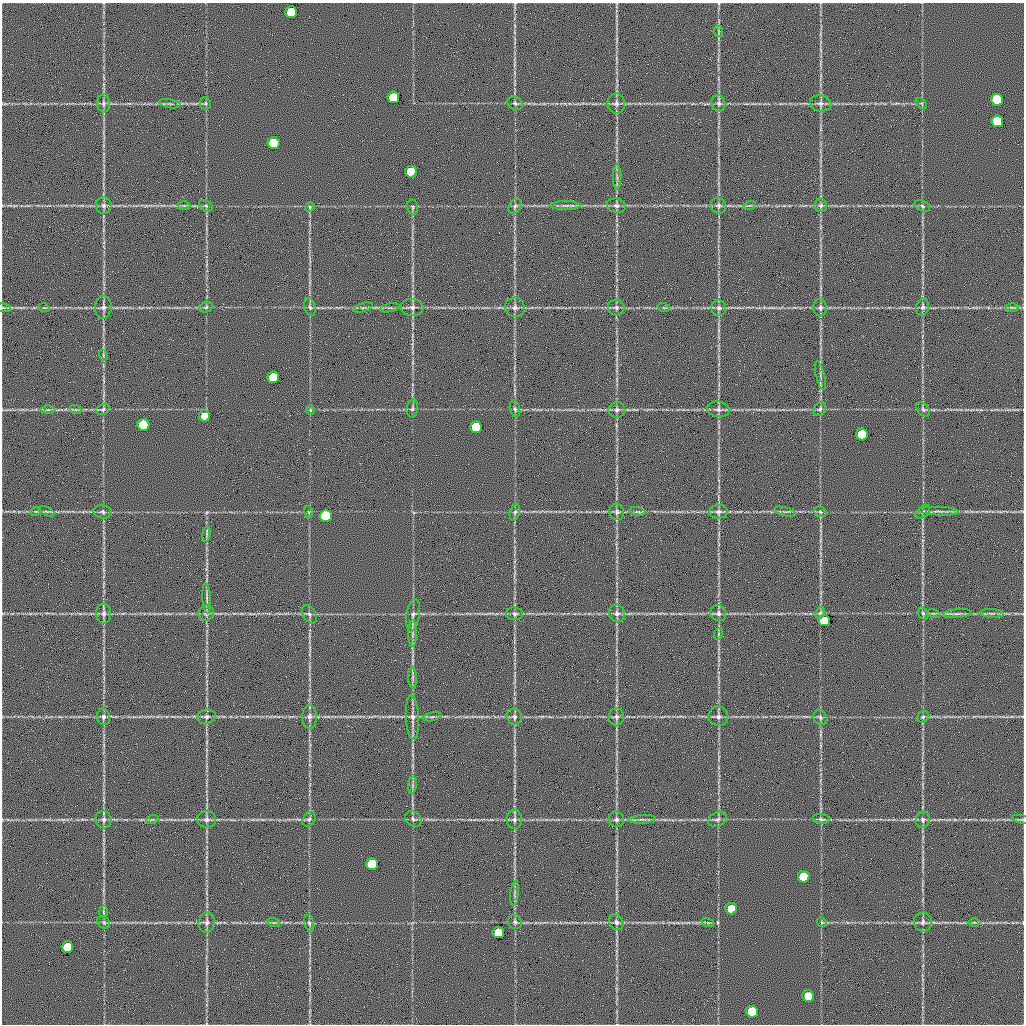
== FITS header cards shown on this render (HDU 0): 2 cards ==
NAXIS1  =                 1022 / length of data axis 1
NAXIS2  =                 1022 / length of data axis 2

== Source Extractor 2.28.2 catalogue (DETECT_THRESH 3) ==
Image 1022 x 1022 px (HDU 0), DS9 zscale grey, 1 PNG px = 1 image px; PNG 1026 x 1026 px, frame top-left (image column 1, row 1022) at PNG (2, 3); each listed source drawn as its Kron ellipse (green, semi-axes under 4 px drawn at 4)
Background 0.63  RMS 8.3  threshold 25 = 3 sigma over >= 5 px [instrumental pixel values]
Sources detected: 133; all 133 listed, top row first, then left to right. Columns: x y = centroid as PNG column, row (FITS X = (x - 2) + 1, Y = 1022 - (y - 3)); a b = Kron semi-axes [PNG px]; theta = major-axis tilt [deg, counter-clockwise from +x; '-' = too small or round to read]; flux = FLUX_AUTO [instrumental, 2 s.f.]
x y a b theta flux
291 12 6 6 - 57000
718 31 6 3 -71 720
393 97 6 6 - 56000
997 100 6 6 - 170000
103 103 9 6 -87 1800
205 103 6 5 - 920
515 103 8 6 -28 1400
616 103 10 8 -81 2400
719 103 8 7 - 1800
821 103 11 8 -8 2500
170 104 11 3 -10 1100
921 104 7 4 -45 780
997 121 6 6 - 85000
274 143 6 6 - 140000
411 172 6 6 - 79000
617 177 12 2 90 1500
104 205 8 7 - 2100
565 205 15 4 0 1900
750 205 6 4 18 820
184 206 6 4 0 780
206 206 7 5 -30 1100
515 206 8 6 57 1500
616 206 10 7 -11 2100
718 206 8 7 - 1700
821 206 6 6 - 1600
922 206 8 5 -28 1200
310 207 5 4 - 630
413 207 8 5 -78 980
103 307 11 8 85 2500
206 307 7 5 17 1200
310 307 9 5 -75 1400
412 307 11 8 -6 2500
515 307 10 9 - 2400
923 307 9 6 80 1800
1012 307 6 4 -1 890
3 308 8 4 -8 720
44 308 5 3 - 560
363 308 10 2 18 760
390 308 10 3 10 970
616 308 8 7 - 1900
664 308 6 4 -19 680
719 308 8 7 - 1900
820 308 8 7 - 1800
103 355 6 3 -72 700
820 375 14 2 -77 1000
273 377 6 6 - 69000
412 408 9 5 79 1300
103 409 7 5 29 1100
515 409 8 5 -75 1200
718 409 11 7 -10 2400
820 409 7 6 - 1300
48 410 6 4 0 920
76 410 6 4 -18 760
310 410 5 3 - 500
617 410 8 8 - 1900
923 410 8 5 -49 1400
204 416 5 5 - 13000
143 425 6 6 - 150000
476 427 6 6 - 94000
862 434 6 6 - 96000
36 511 5 3 - 510
47 511 9 3 -21 760
939 511 20 3 -3 2400
103 512 9 6 -9 1600
309 512 6 3 -71 630
515 512 8 5 75 1400
617 512 8 7 - 1700
637 512 8 4 -8 1100
718 512 9 7 3 2300
785 512 11 3 -15 1000
820 512 6 5 - 1000
923 512 8 5 43 1400
326 516 6 6 - 180000
207 534 7 3 81 870
207 598 15 3 -86 1800
103 613 10 7 90 2400
206 613 8 7 - 2000
617 613 9 8 - 2300
718 613 8 7 - 2000
820 613 6 4 61 840
923 613 6 4 -68 950
933 613 6 4 -18 730
957 613 14 4 5 1800
992 613 12 4 -3 1500
309 614 10 6 -59 1700
515 614 8 6 -7 1700
413 615 16 6 80 2600
824 621 6 5 - 25000
412 634 13 4 90 1900
718 634 6 3 71 610
413 678 10 4 -86 1400
718 716 10 9 - 2300
103 717 8 6 -78 1900
206 717 9 7 11 1900
309 717 12 7 89 2600
412 717 22 6 -87 3800
432 717 9 4 13 990
514 717 8 7 - 1900
616 717 8 7 - 1900
820 717 8 6 -50 1600
923 717 6 5 - 1100
412 785 9 4 82 1200
206 819 9 8 - 2300
309 819 8 6 54 1400
413 819 9 7 -38 1600
514 819 10 7 86 2100
616 819 8 7 - 1700
642 819 13 3 4 1700
717 819 10 7 27 1900
821 819 8 5 -6 1200
1021 819 9 3 -13 770
103 820 9 8 - 2000
152 820 6 4 19 820
923 820 8 7 - 1700
372 864 6 6 - 120000
804 877 6 6 - 93000
515 893 12 4 84 1400
731 909 5 5 - 25000
103 912 6 4 -88 930
104 922 7 5 -46 1200
207 922 10 8 79 2200
515 922 7 6 - 1400
616 922 8 6 -56 2000
822 922 5 4 - 680
923 922 9 9 - 2400
974 922 6 4 0 850
274 923 6 4 -18 790
309 923 8 5 -75 1300
708 923 6 4 -19 720
498 932 6 5 - 34000
67 947 6 5 - 48000
808 996 6 6 - 27000
752 1012 6 6 - 97000
At the frame edge (FLAGS 8, measured only in part): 1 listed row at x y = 3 308